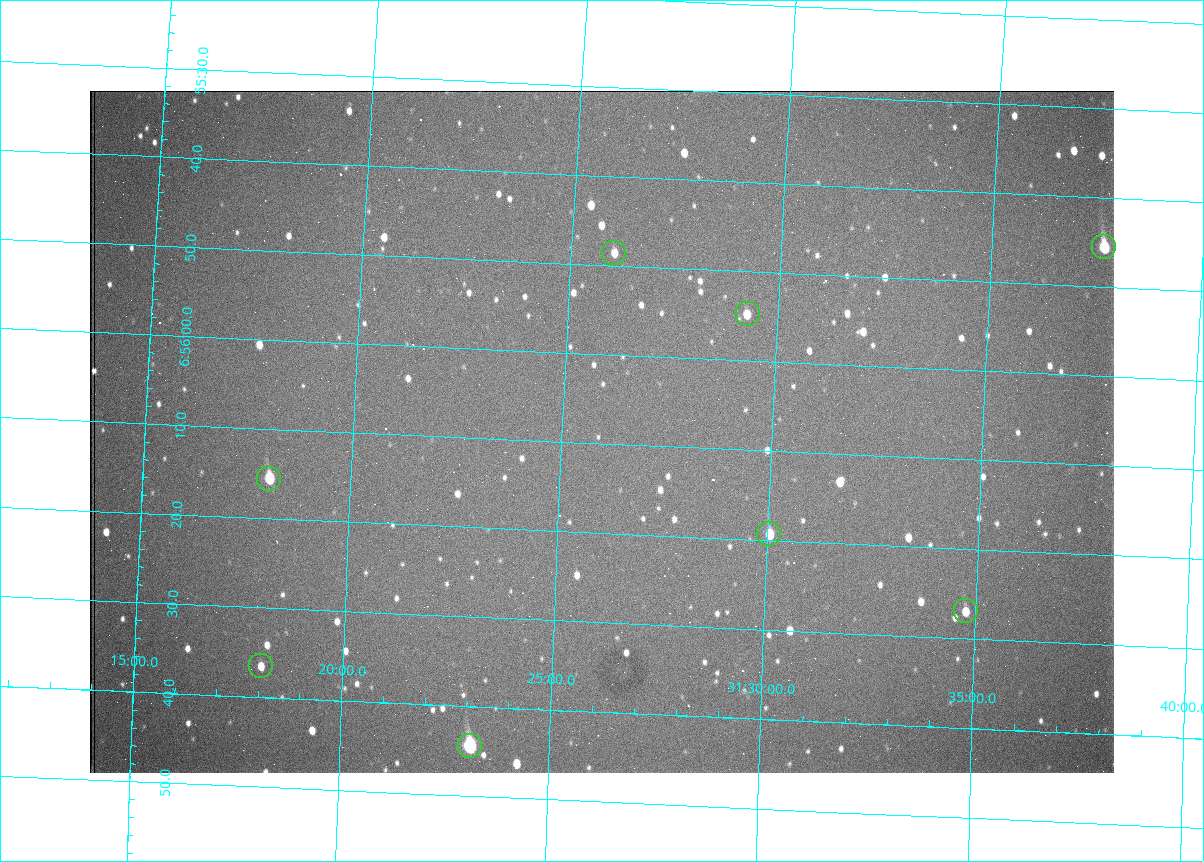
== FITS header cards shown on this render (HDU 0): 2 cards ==
NAXIS1  =                 1024 /fastest changing axis
NAXIS2  =                  682 /next to fastest changing axis

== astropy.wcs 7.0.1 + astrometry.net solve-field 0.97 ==
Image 1024 x 682 px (HDU 0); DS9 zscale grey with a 90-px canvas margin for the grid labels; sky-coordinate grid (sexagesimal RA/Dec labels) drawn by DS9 from the SOLVED WCS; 8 Tycho-2 reference stars matched to detected sources circled (green)
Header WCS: RA---TAN/DEC--TAN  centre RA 06:56:09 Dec +31:26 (104.04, +31.43 deg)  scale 1.44 arcsec/px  FOV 24.5' x 16.3'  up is -93 deg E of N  parity flipped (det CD > 0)
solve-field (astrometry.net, Tycho-2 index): VERIFIED the header's WCS against the Tycho-2 star catalogue (8 matches, 0 conflicts) and refined it, rather than solving blind
Solved WCS: RA---TAN-SIP/DEC--TAN-SIP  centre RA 06:56:09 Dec +31:26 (104.04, +31.43 deg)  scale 1.43 arcsec/px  FOV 24.4' x 16.3'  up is -93 deg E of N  parity flipped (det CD > 0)
The solver's refit moves the header's centre by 2.1 arcsec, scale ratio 0.9976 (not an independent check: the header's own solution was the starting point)
Tycho-2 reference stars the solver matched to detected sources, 8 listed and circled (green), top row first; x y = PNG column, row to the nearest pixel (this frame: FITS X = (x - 90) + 1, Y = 682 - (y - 91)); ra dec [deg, ICRS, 3 dp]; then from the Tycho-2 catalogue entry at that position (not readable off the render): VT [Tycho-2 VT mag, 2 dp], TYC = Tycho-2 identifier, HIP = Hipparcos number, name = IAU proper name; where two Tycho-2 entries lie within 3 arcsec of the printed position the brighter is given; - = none
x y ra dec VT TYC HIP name
1104 247 103.940 +31.628 9.24 2437-728-1 - -
614 253 103.952 +31.434 11.53 2437-424-1 - -
748 314 103.978 +31.488 11.51 2437-421-1 - -
269 479 104.065 +31.301 9.89 2437-425-1 - -
769 534 104.081 +31.501 10.83 2437-37-1 - -
966 611 104.112 +31.580 11.47 2437-71-1 - -
261 666 104.152 +31.301 11.67 2437-646-1 - -
470 746 104.185 +31.385 8.52 2437-370-1 33393 -